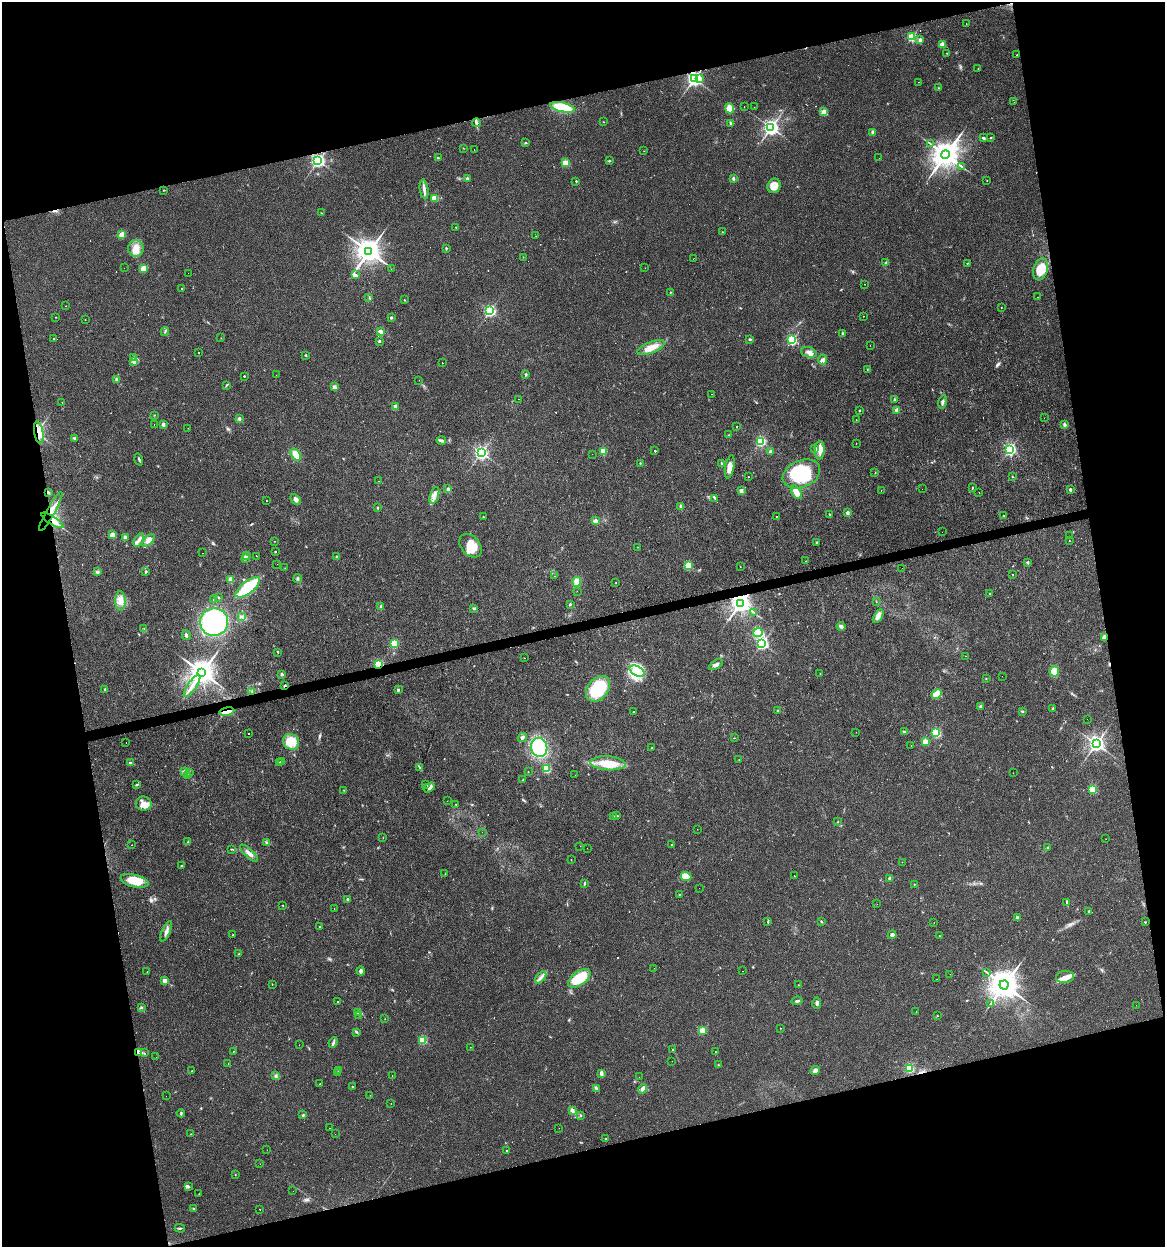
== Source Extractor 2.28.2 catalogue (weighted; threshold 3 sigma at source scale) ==
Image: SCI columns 32-4682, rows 1-4978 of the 4761 x 4978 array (HDU 1 of 3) = the unmasked area's bounding box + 8 px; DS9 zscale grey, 4 x 4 block average (1 PNG px = mean of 4 x 4 image px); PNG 1167 x 1249 px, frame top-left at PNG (2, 2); each listed source drawn as its Kron ellipse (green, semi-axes under 4 px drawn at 4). Shown black and unused: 28% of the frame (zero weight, under 3 of 4 exposures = <1% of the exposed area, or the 3 px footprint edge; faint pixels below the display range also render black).
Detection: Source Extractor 2.28.2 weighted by HDU 2 'WHT'. Background 0.021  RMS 0.0031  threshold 0.0139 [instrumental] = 3 sigma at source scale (4.5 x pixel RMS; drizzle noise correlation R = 1.50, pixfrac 1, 0.0396/0.0396 arcsec/px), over >= 5 px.
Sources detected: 494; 2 too faint to see at this stretch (4 x 4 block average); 3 inside a brighter object's white glare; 63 cosmic-ray / hot-pixel residue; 2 long thin detections or spike segments (spike, bleed or trail) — neither listed nor drawn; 5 coinciding with a brighter row at this scale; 18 inside a brighter listed object's ellipse — not listed separately; the other 401 listed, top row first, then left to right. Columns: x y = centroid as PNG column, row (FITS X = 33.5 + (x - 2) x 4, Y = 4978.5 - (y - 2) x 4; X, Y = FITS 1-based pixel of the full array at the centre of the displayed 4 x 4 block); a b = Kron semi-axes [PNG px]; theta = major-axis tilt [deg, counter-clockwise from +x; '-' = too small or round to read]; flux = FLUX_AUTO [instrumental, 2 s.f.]
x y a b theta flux
966 24 2 2 - 4.5
912 37 2 2 - 170
920 40 2 2 - 18
942 44 2 2 - 40
947 53 2 2 - 0.59
1017 55 2 2 - 6
978 69 2 2 - 0.81
694 79 3 2 - 670
699 79 2 2 - 19
919 82 2 2 - 0.53
938 88 3 2 - 1
1014 102 2 2 - 0.97
562 107 12 4 -13 66
744 107 2 2 - 8.7
754 107 2 2 - 1.5
730 108 5 4 - 30
824 112 2 2 - 56
603 122 2 2 - 0.65
476 123 4 3 - 3.5
731 124 2 2 - 1.7
771 128 3 3 - 770
873 132 2 2 - 22
991 137 3 2 - 1
983 138 4 2 - 2.4
526 143 3 2 - 1.2
930 143 3 2 - 1.3
463 148 2 2 - 0.61
474 150 2 2 - 0.35
644 151 2 2 - 0.48
945 155 4 4 - 3200
438 158 3 2 - 1.6
879 158 2 2 - 0.26
318 161 2 2 - 500
609 161 3 2 - 1.6
565 163 2 2 - 69
961 166 4 2 - 2.1
733 178 3 3 - 2.9
467 179 2 2 - 13
576 181 2 2 - 2.4
987 181 2 2 - 0.55
774 186 7 6 - 22
424 189 10 3 -82 7.3
164 190 2 2 - 0.58
434 198 2 2 - 63
322 213 3 2 - 0.83
456 227 2 2 - 0.86
722 232 2 2 - 0.93
122 234 2 2 - 62
536 236 2 2 - 0.5
136 248 8 8 - 18
446 248 3 2 - 1.7
369 251 4 4 - 2500
523 257 2 2 - 0.41
693 259 2 2 - 0.5
886 263 3 2 - 4.3
967 263 2 2 - 0.88
124 268 2 2 - 0.48
645 268 2 2 - 2.1
143 269 4 3 - 13
391 269 2 2 - 2.3
1040 269 11 7 74 33
188 273 2 2 - 0.68
356 275 4 2 - 2.8
864 284 2 2 - 2
182 289 2 2 - 1.2
670 292 2 2 - 0.89
369 297 2 2 - 0.74
1038 297 2 2 - 1.1
404 300 2 2 - 0.78
66 306 2 2 - 0.51
1001 307 2 2 - 0.9
490 311 2 2 - 340
863 316 2 2 - 0.55
56 317 2 2 - 1
391 317 2 2 - 7.3
85 320 2 2 - 0.67
165 331 4 2 - 1.8
381 331 4 2 - 8.7
842 333 3 2 - 1.4
54 338 2 2 - 38
221 338 2 2 - 0.56
749 339 3 3 - 2.2
792 340 2 2 - 220
379 341 2 2 - 8
870 345 2 2 - 2.5
651 347 14 5 22 21
809 352 8 5 -19 9.3
198 353 2 2 - 13
306 355 3 2 - 1.9
134 357 2 2 - 0.86
823 360 5 3 - 4.7
134 361 3 3 - 3.7
442 363 2 2 - 2
867 370 2 2 - 0.55
526 374 3 2 - 2.1
276 375 2 2 - 0.29
244 376 2 2 - 2.3
116 379 3 3 - 3.7
419 380 2 2 - 0.28
226 385 3 2 - 1.6
334 387 2 2 - 25
711 394 2 2 - 9.2
518 399 2 2 - 0.6
894 400 4 2 - 2.6
62 402 2 2 - 0.44
943 402 7 2 76 4.5
395 406 2 2 - 23
897 410 2 2 - 31
859 411 2 2 - 1.2
154 415 2 2 - 0.58
1044 418 2 2 - 2.7
239 419 2 2 - 15
856 420 2 2 - 27
154 424 2 2 - 0.71
163 424 2 2 - 16
1064 424 4 3 - 2.9
737 426 2 2 - 1.9
188 428 2 2 - 0.51
39 432 11 4 -80 31
729 435 2 2 - 0.63
74 438 3 2 - 2.4
441 440 5 3 - 4.2
760 441 2 2 - 240
856 444 2 2 - 2.5
815 449 4 3 - 3.3
1010 449 2 2 - 410
820 450 9 5 86 15
603 451 2 2 - 73
655 451 2 2 - 380
770 451 2 2 - 9.8
481 453 3 3 - 520
296 454 7 4 -56 20
592 454 2 2 - 0.29
139 459 6 2 -72 2.9
640 463 2 2 - 0.98
722 463 2 2 - 1.3
730 467 12 4 79 13
875 473 2 2 - 0.69
801 474 19 13 24 110
1013 476 2 2 - 0.63
748 477 2 2 - 3.5
379 481 2 2 - 0.34
972 488 3 2 - 1.3
448 489 2 2 - 13
922 489 2 2 - 0.55
1070 490 2 2 - 10
741 491 2 2 - 20
881 491 2 2 - 0.52
48 492 4 2 - 3
796 492 7 3 -57 24
979 493 2 2 - 1.3
434 495 9 3 71 9.2
715 498 4 2 - 1.7
295 499 6 4 -46 5.4
266 500 2 2 - 0.95
681 506 2 2 - 16
377 508 2 2 - 3.9
51 511 22 4 61 23
847 513 2 2 - 13
829 514 2 2 - 2.5
1003 516 2 2 - 3
483 517 2 2 - 1.6
776 517 2 2 - 1.9
52 520 12 3 -33 16
595 521 2 2 - 33
942 532 2 2 - 0.57
112 535 2 2 - 42
1069 536 2 2 - 1.8
125 538 3 2 - 1.1
139 540 7 3 57 6.7
148 540 8 4 45 11
274 541 2 2 - 0.5
1069 541 2 2 - 0.6
817 542 2 2 - 1.6
471 546 13 9 -49 30
637 547 2 2 - 0.47
275 551 2 2 - 1.2
203 553 2 2 - 3.6
247 556 2 2 - 1.1
256 556 2 2 - 11
337 557 2 2 - 9
245 559 2 2 - 1.5
806 561 2 2 - 0.82
1028 562 2 2 - 7.6
277 564 2 2 - 1.6
688 565 2 2 - 100
740 567 2 2 - 1.3
285 568 2 2 - 0.4
902 568 2 2 - 0.29
97 572 3 3 - 3
146 572 3 2 - 1.7
1013 574 2 2 - 0.53
555 576 2 2 - 1.9
298 578 4 2 - 2.1
231 579 2 2 - 49
577 582 5 4 - 14
616 583 2 2 - 2.2
248 587 15 6 39 100
577 591 2 2 - 0.91
989 594 2 2 - 1.3
218 597 2 2 - 1.7
213 600 2 2 - 0.71
120 601 9 5 -90 14
876 602 2 2 - 0.86
741 603 3 3 - 1700
570 604 3 2 - 1.7
381 607 2 2 - 15
474 608 4 2 - 2.1
754 612 2 2 - 0.63
242 616 3 2 - 2
878 616 7 4 59 8
214 622 14 14 - 290
841 626 4 3 - 5.6
144 628 2 2 - 0.92
758 632 4 4 - 8.1
186 635 5 2 - 3.8
1104 637 3 2 - 7.1
394 643 2 2 - 120
762 643 3 2 - 430
278 652 2 2 - 1.4
966 656 2 2 - 0.4
524 658 2 2 - 1.2
379 665 2 2 - 200
716 665 7 3 32 6.9
637 671 8 4 -31 64
202 672 4 3 - 2700
1054 672 5 4 - 24
282 674 2 2 - 11
820 674 2 2 - 0.52
1002 676 2 2 - 0.38
986 679 2 2 - 0.52
192 686 13 2 55 11
285 686 2 2 - 11
105 689 2 2 - 3.7
598 689 14 10 51 97
398 690 2 2 - 8.8
252 691 3 2 - 1.7
937 694 6 4 44 34
981 707 2 2 - 14
1052 709 3 3 - 2.1
778 711 2 2 - 8.8
1022 711 3 2 - 2
227 712 8 3 10 17
634 712 2 2 - 5.6
1087 719 2 2 - 0.28
856 732 2 2 - 1.2
905 732 3 3 - 2.5
248 733 2 2 - 4.9
936 733 2 2 - 190
522 737 5 3 - 4.1
734 738 2 2 - 0.41
126 742 2 2 - 5.5
291 742 8 7 - 44
925 742 2 2 - 54
1096 744 3 3 - 900
911 746 2 2 - 2.9
539 747 9 8 - 120
652 748 2 2 - 3.6
739 759 2 2 - 0.58
281 761 2 2 - 2.8
130 763 2 2 - 11
279 763 2 2 - 1.9
608 763 17 7 -4 46
420 768 2 2 - 1.2
546 769 2 2 - 130
184 772 2 2 - 23
189 772 3 2 - 3.4
528 772 2 2 - 0.39
1013 773 2 2 - 0.54
187 775 2 2 - 1.3
575 775 2 2 - 1.3
523 780 2 2 - 1.4
426 784 2 2 - 1.2
136 785 2 2 - 1.1
429 787 6 4 34 10
344 790 2 2 - 0.69
1093 790 2 2 - 110
447 801 2 2 - 0.28
144 804 8 7 - 19
456 805 3 2 - 1.3
613 816 3 2 - 1.2
617 816 2 2 - 1.6
838 822 2 2 - 1
697 829 2 2 - 1.1
482 832 2 2 - 0.62
383 838 2 2 - 0.54
1106 839 2 2 - 1.8
188 842 4 2 - 1.7
267 843 3 2 - 1.4
672 844 2 2 - 0.73
132 845 2 2 - 0.98
580 846 2 2 - 0.31
1048 847 2 2 - 4.2
587 848 2 2 - 0.92
231 849 2 2 - 0.69
249 853 11 3 -44 8.3
571 859 2 2 - 0.63
902 862 2 2 - 0.43
182 866 3 2 - 1.5
445 874 2 2 - 0.29
686 876 5 3 - 7.6
794 876 2 2 - 7.2
889 878 3 3 - 3.9
135 881 14 6 -13 42
585 883 4 2 - 1.8
914 885 2 2 - 0.95
699 888 2 2 - 0.38
679 894 2 2 - 1.1
348 899 2 2 - 6.1
1067 902 4 2 - 2.3
877 904 2 2 - 0.55
282 905 2 2 - 0.88
334 909 2 2 - 0.64
1089 911 2 2 - 3.6
1017 918 3 2 - 3.9
821 921 2 2 - 1.7
768 922 3 2 - 1.7
1145 922 2 2 - 0.98
934 923 2 2 - 6.4
320 927 2 2 - 64
166 931 11 3 65 7.7
233 935 2 2 - 0.69
892 935 4 3 - 5.5
939 936 2 2 - 0.9
239 954 2 2 - 1.2
654 968 2 2 - 0.41
147 971 2 2 - 4.8
361 971 4 3 - 4.6
742 971 2 2 - 1.4
986 972 3 2 - 1.5
950 974 2 2 - 2
541 977 7 2 47 5.9
1065 977 9 6 6 13
579 978 13 6 35 63
937 979 2 2 - 0.33
165 980 2 2 - 30
272 984 2 2 - 0.75
798 985 2 2 - 0.54
1004 985 4 4 - 3800
797 1001 5 2 - 4
338 1002 2 2 - 1.2
817 1003 5 2 - 4.2
990 1004 4 2 - 1.7
1136 1005 2 2 - 0.53
141 1008 2 2 - 0.97
916 1011 2 2 - 0.38
358 1012 2 2 - 9.8
359 1015 2 2 - 3.6
937 1016 2 2 - 39
385 1019 2 2 - 0.52
780 1028 2 2 - 2.2
702 1031 2 2 - 73
356 1032 2 2 - 0.8
423 1040 2 2 - 120
333 1043 5 3 - 4
299 1045 2 2 - 0.27
470 1047 2 2 - 0.47
673 1049 2 2 - 1.7
234 1051 2 2 - 1.8
715 1051 2 2 - 3.3
138 1052 4 3 - 17
144 1053 2 2 - 1.4
156 1057 2 2 - 0.34
672 1061 2 2 - 0.31
228 1063 2 2 - 0.39
718 1065 3 2 - 1.3
909 1068 2 2 - 150
339 1070 3 2 - 1
192 1071 2 2 - 1.4
815 1071 5 3 - 8.9
338 1073 2 2 - 1.7
601 1073 4 2 - 9.5
276 1075 2 2 - 0.88
392 1076 2 2 - 3.7
639 1077 2 2 - 0.36
320 1084 3 2 - 0.87
352 1087 3 2 - 0.78
596 1088 3 2 - 1.9
643 1089 5 3 - 6.9
370 1095 2 2 - 1.7
166 1096 2 2 - 0.44
391 1103 2 2 - 0.45
572 1111 4 3 - 6
181 1113 4 2 - 2.2
303 1115 3 2 - 1.7
581 1116 3 2 - 1.7
329 1128 2 2 - 1.7
559 1128 2 2 - 1.9
191 1134 2 2 - 0.55
335 1134 2 2 - 0.32
605 1138 2 2 - 0.88
267 1150 2 2 - 0.48
507 1150 3 2 - 1.1
260 1164 2 2 - 1.1
235 1174 2 2 - 0.68
188 1187 3 2 - 1.5
293 1191 2 2 - 1.6
199 1194 2 2 - 0.47
194 1209 4 2 - 2
260 1209 2 2 - 2.1
180 1228 5 2 - 2.3
Overlapping masked pixels (flux is a lower limit): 10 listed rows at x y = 39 432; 48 492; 51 511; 52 520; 741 603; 1104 637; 379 665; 285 686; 227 712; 138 1052
Diffuse or blended objects may show on this block-average render without a row.